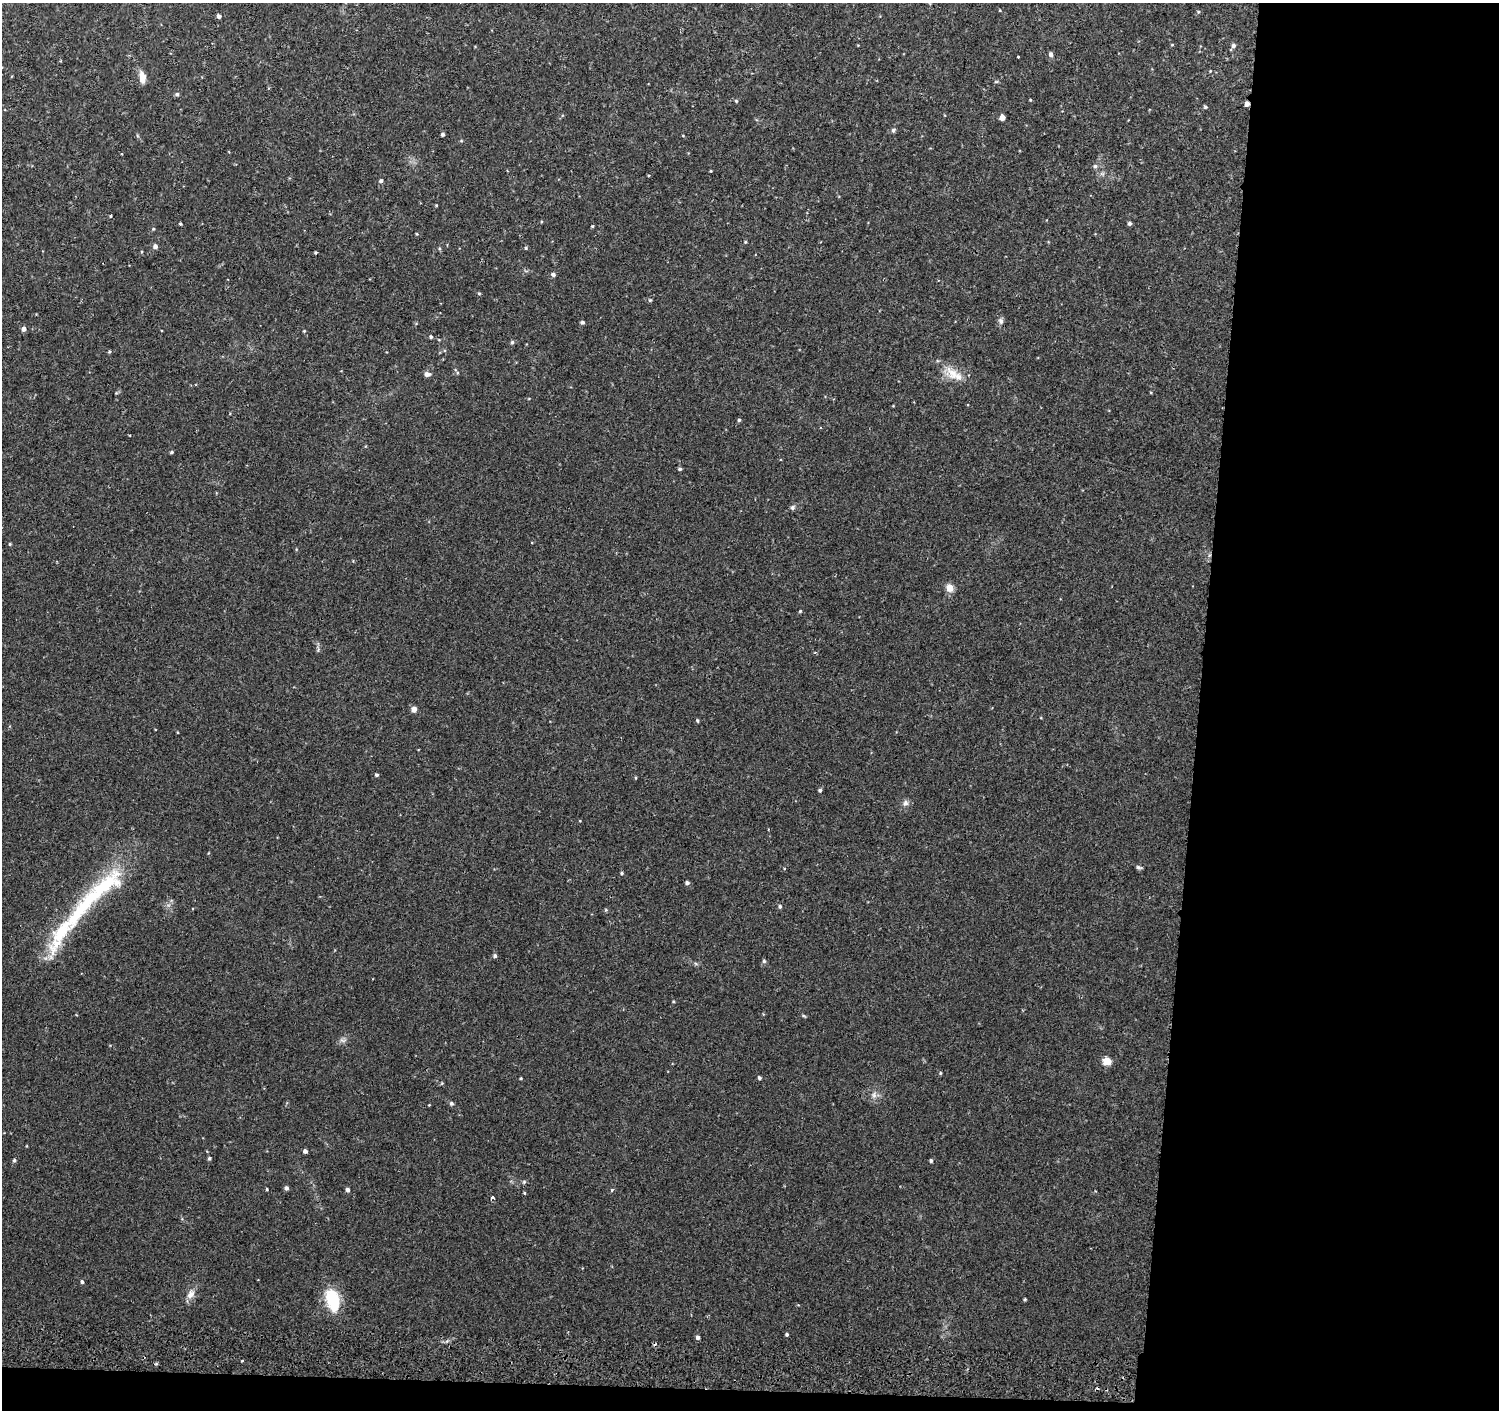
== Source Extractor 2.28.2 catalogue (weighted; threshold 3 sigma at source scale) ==
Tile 9 of 3 x 3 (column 3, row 3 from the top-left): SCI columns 3000-4496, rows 276-1683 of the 4511 x 4830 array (HDU 1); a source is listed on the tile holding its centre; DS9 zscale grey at full resolution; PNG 1501 x 1412 px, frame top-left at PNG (2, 3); no overlay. Shown black and unused: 21% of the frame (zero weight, under 2 of 3 exposures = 3% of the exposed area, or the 3 px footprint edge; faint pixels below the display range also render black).
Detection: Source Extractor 2.28.2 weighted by HDU 2 'WHT'; one run over the whole footprint, this tile lists its part. Background 0.0346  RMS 0.0057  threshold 0.0258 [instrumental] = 3 sigma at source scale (4.5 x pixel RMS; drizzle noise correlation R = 1.50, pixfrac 1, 0.0396/0.0396 arcsec/px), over >= 5 px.
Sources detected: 93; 2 cosmic-ray / hot-pixel residue — not listed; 4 inside a brighter listed object's ellipse — not listed separately; the other 87 listed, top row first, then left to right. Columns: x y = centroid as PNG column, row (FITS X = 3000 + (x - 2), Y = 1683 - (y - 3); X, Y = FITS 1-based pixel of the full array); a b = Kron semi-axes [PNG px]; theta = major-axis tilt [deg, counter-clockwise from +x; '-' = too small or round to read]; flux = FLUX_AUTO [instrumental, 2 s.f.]
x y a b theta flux
1198 12 5 4 - 0.66
219 16 4 4 - 1.7
1172 45 5 3 - 0.45
1233 45 6 5 - 1.5
1051 54 5 5 - 1.9
1018 57 3 3 - 1.5
142 77 15 7 -83 4.6
996 82 6 4 1 0.64
177 94 5 5 - 1
736 101 5 4 - 0.66
1247 104 4 4 - 3.1
1205 107 5 4 - 0.83
1002 117 4 4 - 4.8
893 130 5 5 - 1.2
443 134 3 3 - 1.3
461 141 5 3 - 0.53
1095 166 6 5 - 1.2
711 171 4 3 - 0.43
381 181 5 4 - 1.3
436 205 3 3 - 0.46
110 216 3 3 - 0.52
1129 223 4 4 - 1.2
180 224 3 3 - 0.7
592 226 3 3 - 0.58
153 229 4 3 - 0.54
417 234 4 3 - 0.47
745 242 4 4 - 0.54
155 246 5 5 - 2.2
526 248 5 4 - 0.79
315 252 3 3 - 0.66
553 275 5 4 - 1.7
479 293 4 4 - 0.6
650 300 5 4 - 0.7
1001 321 8 6 -79 1.7
582 322 4 4 - 1.1
24 329 5 5 - 2.2
304 331 4 3 - 0.47
431 337 5 4 - 0.83
512 342 5 5 - 0.92
109 352 4 4 - 0.8
953 373 21 15 -25 9.5
427 374 7 5 -2 2.3
739 420 4 4 - 0.89
172 452 4 3 - 0.8
680 469 4 4 - 0.94
793 507 7 6 - 1.3
10 544 4 3 - 0.57
950 588 5 5 - 10
800 611 4 3 - 0.57
414 709 5 5 - 4
697 721 4 4 - 0.77
377 775 4 4 - 0.89
820 790 3 3 - 2.4
905 803 8 8 - 2
1138 867 8 4 -18 1
622 873 4 4 - 0.68
687 883 4 4 - 1.6
103 887 70 24 38 46
780 906 5 5 - 1.1
495 956 5 5 - 1.2
764 961 5 5 - 0.9
673 1001 4 3 - 0.49
803 1015 6 4 -20 0.67
342 1040 7 4 -19 1.2
1107 1061 5 5 - 13
940 1073 5 3 - 0.56
521 1078 3 3 - 0.5
759 1078 4 4 - 0.98
874 1095 8 6 -79 2
451 1103 5 5 - 1.1
305 1151 4 4 - 1.9
209 1158 4 4 - 0.97
14 1160 5 4 - 0.92
931 1161 4 4 - 0.99
524 1182 6 5 - 0.77
286 1188 5 4 - 1.6
267 1189 4 3 - 0.54
348 1190 5 4 - 1.5
612 1190 5 3 - 0.98
524 1193 4 3 - 0.56
492 1197 4 4 - 2.3
82 1282 5 4 - 1.1
191 1294 12 8 57 3.9
1025 1299 4 3 - 0.62
333 1300 28 16 -76 19
787 1334 4 3 - 0.81
698 1337 5 4 - 1.4
Overlapping masked pixels (flux is a lower limit): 1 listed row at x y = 1247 104